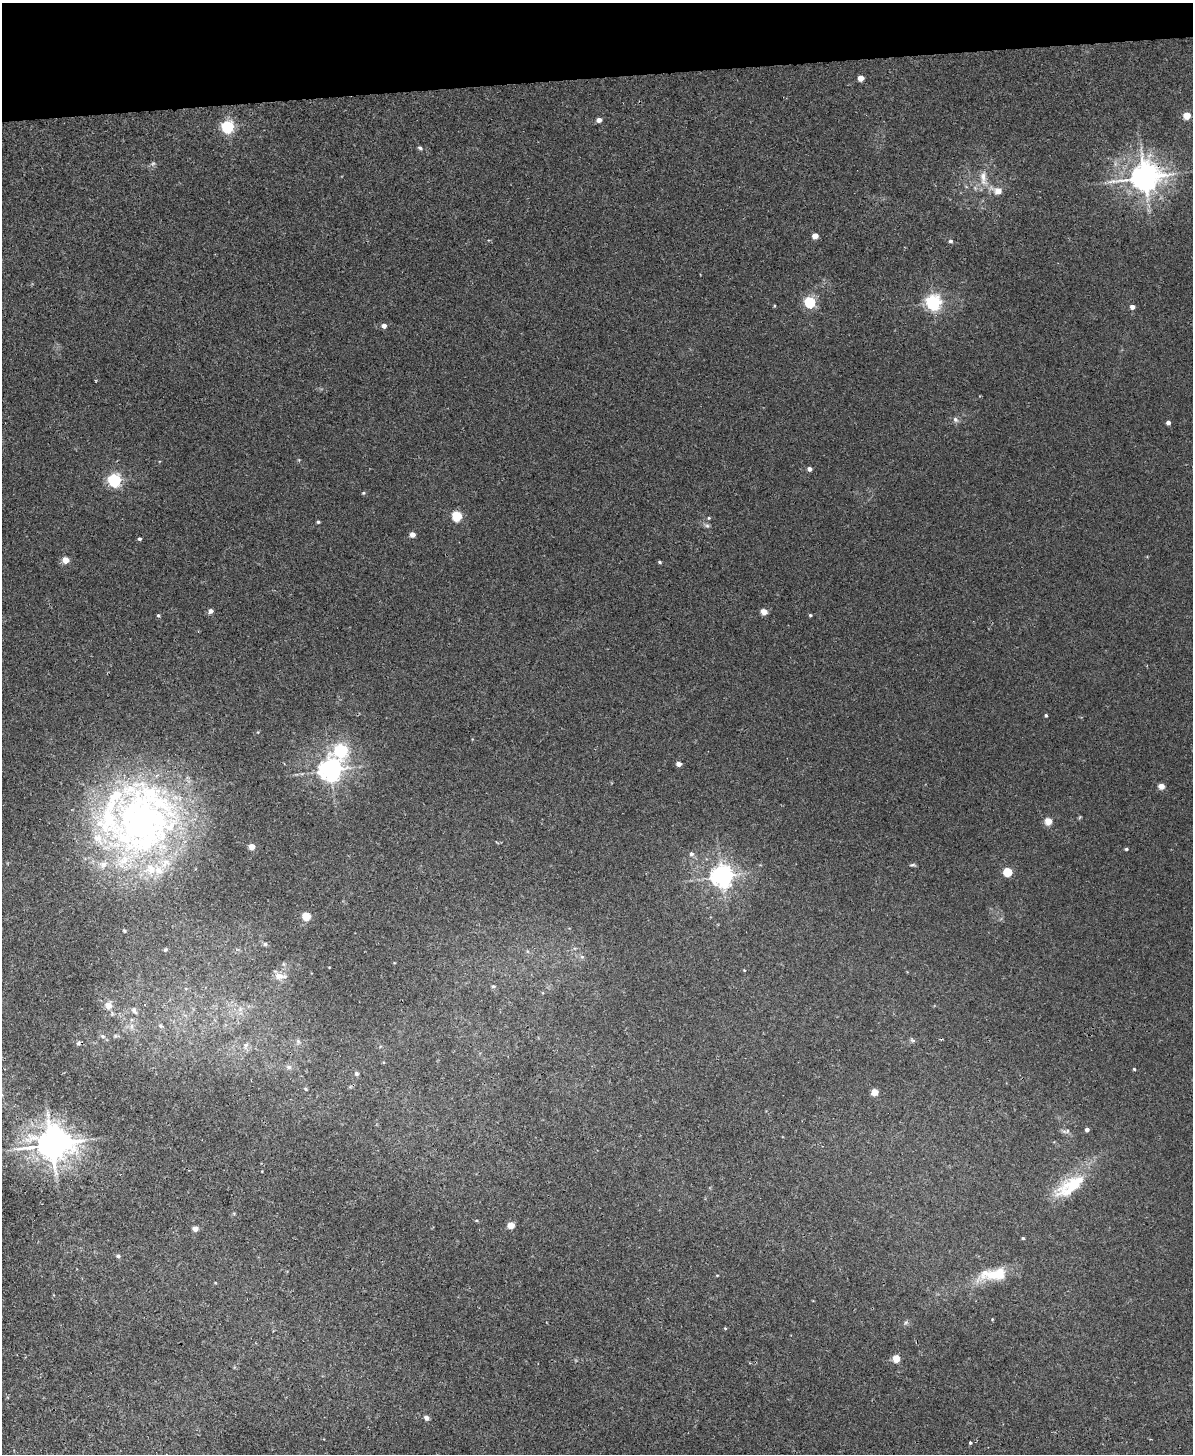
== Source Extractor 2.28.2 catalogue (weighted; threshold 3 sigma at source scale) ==
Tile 3 of 4 x 3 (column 3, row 1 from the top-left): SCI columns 2439-3629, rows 3054-4505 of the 4878 x 4763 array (HDU 1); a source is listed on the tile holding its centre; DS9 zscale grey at full resolution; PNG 1195 x 1456 px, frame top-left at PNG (2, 3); no overlay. Shown black and unused: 5% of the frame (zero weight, under 2 of 3 exposures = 3% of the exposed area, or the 3 px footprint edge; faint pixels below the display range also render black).
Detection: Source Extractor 2.28.2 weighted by HDU 2 'WHT'; one run over the whole footprint, this tile lists its part. Background 0.0218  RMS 0.0061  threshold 0.0276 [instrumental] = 3 sigma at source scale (4.5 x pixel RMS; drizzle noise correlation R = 1.50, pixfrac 1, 0.05/0.05 arcsec/px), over >= 5 px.
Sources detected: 98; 9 inside a brighter listed object's ellipse — not listed separately; the other 89 listed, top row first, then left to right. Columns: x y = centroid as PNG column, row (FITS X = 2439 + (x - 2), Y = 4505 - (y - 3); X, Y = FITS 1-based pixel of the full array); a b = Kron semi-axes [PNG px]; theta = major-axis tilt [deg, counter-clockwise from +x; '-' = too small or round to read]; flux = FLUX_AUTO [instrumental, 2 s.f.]
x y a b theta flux
861 78 5 4 - 7.2
1187 115 5 5 - 13
599 120 4 4 - 3.6
228 127 6 5 - 120
420 148 6 5 - 1.3
153 164 7 6 - 1.4
1145 177 10 9 - 980
983 178 25 9 -84 8.1
997 191 16 9 -23 6.4
815 236 4 4 - 7.4
950 241 5 4 - 1.4
810 302 5 5 - 77
933 302 6 6 - 190
774 306 4 3 - 0.77
1132 307 4 4 - 4
384 326 4 4 - 4.7
955 419 8 6 -45 1.9
1168 423 4 4 - 2.6
809 469 4 4 - 2.9
114 480 6 5 - 130
363 493 5 4 - 0.72
457 516 5 5 - 49
709 518 5 4 - 0.72
318 522 3 3 - 1
707 525 8 6 -46 1.6
412 534 4 4 - 5.6
139 539 4 4 - 1.3
65 560 5 4 - 11
660 562 4 3 - 0.86
211 611 5 4 - 3.1
764 612 4 4 - 8.7
158 615 5 4 - 0.9
810 615 4 3 - 0.79
1046 715 3 3 - 0.93
341 750 7 6 - 110
679 764 4 4 - 4.6
330 770 7 7 - 500
1161 786 4 4 - 7.9
1080 817 6 4 70 0.63
1048 821 5 4 - 15
143 823 94 82 79 310
252 847 4 4 - 8.6
1126 849 4 3 - 0.89
691 854 6 5 - 2.1
912 865 8 4 0 1
1008 872 5 5 - 31
722 876 7 7 - 480
306 916 5 5 - 22
124 930 4 4 - 0.77
265 944 6 6 - 1.1
165 950 5 4 - 0.92
527 951 6 4 -71 0.79
582 957 6 6 - 1.4
329 967 3 2 - 0.34
744 970 4 3 - 0.41
280 976 19 8 -4 5.2
493 986 6 5 - 0.99
108 1005 11 9 84 5.4
240 1009 7 6 - 2.1
134 1010 11 7 -59 2.7
131 1026 9 6 88 2.9
161 1026 8 5 -40 1.4
102 1036 7 6 - 1.9
115 1036 9 5 0 1.5
912 1040 8 4 -35 1.2
298 1041 8 6 -88 1.7
78 1043 7 4 49 1.2
246 1045 7 7 - 2.3
289 1067 8 8 - 2.4
1134 1069 4 4 - 0.63
356 1073 5 5 - 1.3
306 1089 6 4 -29 0.77
874 1092 5 4 - 13
1087 1129 4 4 - 2.3
1067 1131 8 7 - 1.8
52 1144 11 10 - 1400
1070 1186 46 19 34 29
511 1225 5 4 - 11
195 1229 5 5 - 3.1
1023 1238 4 3 - 0.82
118 1256 5 5 - 1.3
997 1274 44 14 14 20
717 1275 4 3 - 0.44
992 1319 4 3 - 0.42
906 1322 7 4 58 1.1
725 1328 4 4 - 0.56
896 1358 5 4 - 16
426 1418 5 4 - 3.2
970 1442 4 4 - 1.1
Overlapping masked pixels (flux is a lower limit): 3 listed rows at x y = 1145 177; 143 823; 52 1144